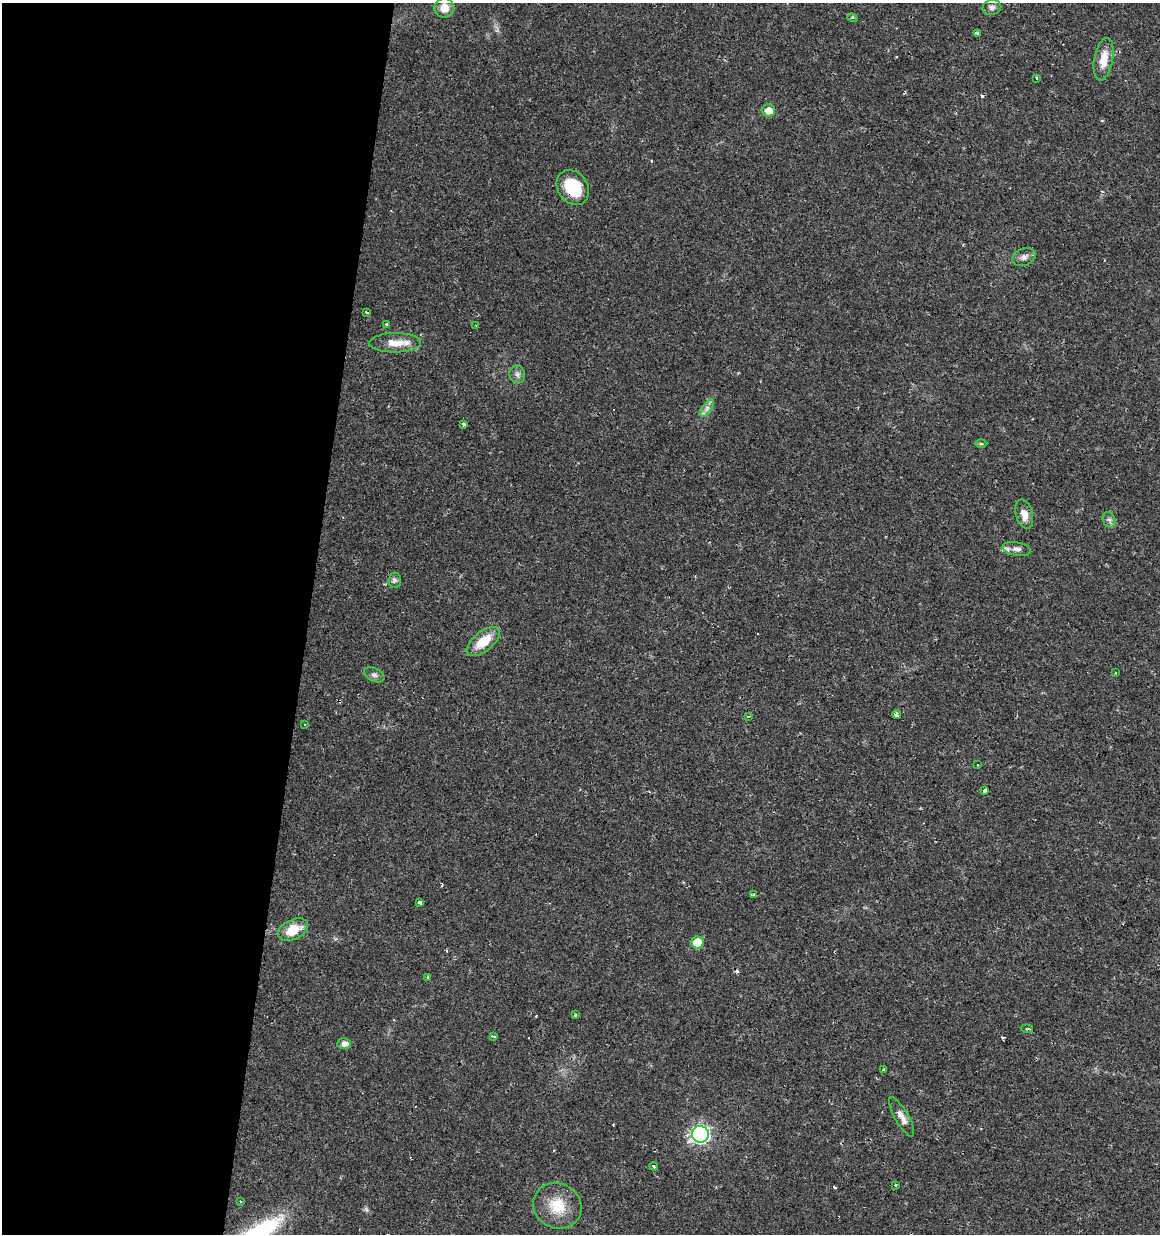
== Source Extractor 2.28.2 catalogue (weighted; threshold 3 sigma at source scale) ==
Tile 5 of 4 x 4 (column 1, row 2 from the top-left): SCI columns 287-1444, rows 2467-3698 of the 5145 x 4941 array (HDU 1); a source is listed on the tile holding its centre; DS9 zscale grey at full resolution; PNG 1162 x 1236 px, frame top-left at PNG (2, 3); each listed source drawn as its Kron ellipse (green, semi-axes under 4 px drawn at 4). Shown black and unused: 27% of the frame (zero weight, under 2 of 3 exposures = <1% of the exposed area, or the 3 px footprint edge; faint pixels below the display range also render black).
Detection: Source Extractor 2.28.2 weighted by HDU 2 'WHT'; one run over the whole footprint, this tile lists its part. Background 0.0131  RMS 0.003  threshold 0.0136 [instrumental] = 3 sigma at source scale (4.5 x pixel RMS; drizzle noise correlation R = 1.50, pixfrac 1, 0.0396/0.0396 arcsec/px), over >= 5 px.
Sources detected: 55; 9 cosmic-ray / hot-pixel residue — neither listed nor drawn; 1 inside a brighter listed object's ellipse — not listed separately; the other 45 listed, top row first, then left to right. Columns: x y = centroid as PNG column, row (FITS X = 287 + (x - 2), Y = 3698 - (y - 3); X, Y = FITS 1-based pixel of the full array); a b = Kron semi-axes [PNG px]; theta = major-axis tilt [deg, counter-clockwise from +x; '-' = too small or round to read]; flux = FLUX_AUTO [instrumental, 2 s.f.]
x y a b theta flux
992 7 9 7 13 1
444 8 10 9 - 3.5
852 18 5 4 - 0.5
977 33 4 3 - 1
1104 59 21 9 79 4.9
1036 78 3 2 - 0.68
768 111 7 6 - 3.2
573 188 19 14 -55 12
1024 257 12 8 24 1.5
366 312 3 2 - 0.43
387 325 3 3 - 3.2
476 326 3 2 - 0.22
395 343 26 9 1 4.5
517 374 9 7 -70 1.1
707 408 10 5 55 1.2
463 424 3 3 - 0.81
981 444 6 4 0 0.42
1024 514 15 8 -74 2.9
1109 520 8 6 -67 0.91
1017 549 14 6 -10 1.5
395 580 7 6 - 0.8
483 641 20 9 39 6.7
1116 673 3 2 - 0.3
374 675 11 6 -25 1.1
897 714 5 4 - 3.7
748 716 4 2 - 0.33
305 725 3 2 - 0.36
978 765 2 2 - 0.33
985 791 4 3 - 1.8
753 895 4 3 - 2.4
419 903 4 3 - 2.5
293 930 16 9 26 6.7
697 942 6 6 - 7.1
428 977 3 3 - 1.4
575 1014 3 3 - 0.89
1027 1029 6 3 -6 0.36
494 1036 4 3 - 0.77
344 1044 7 5 2 1.8
883 1070 3 3 - 0.46
902 1117 22 7 -60 2.4
700 1134 8 8 - 82
654 1166 4 3 - 0.45
895 1185 3 2 - 0.27
241 1201 3 3 - 0.5
557 1206 25 22 -26 8.8
Overlapping masked pixels (flux is a lower limit): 1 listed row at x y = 573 188